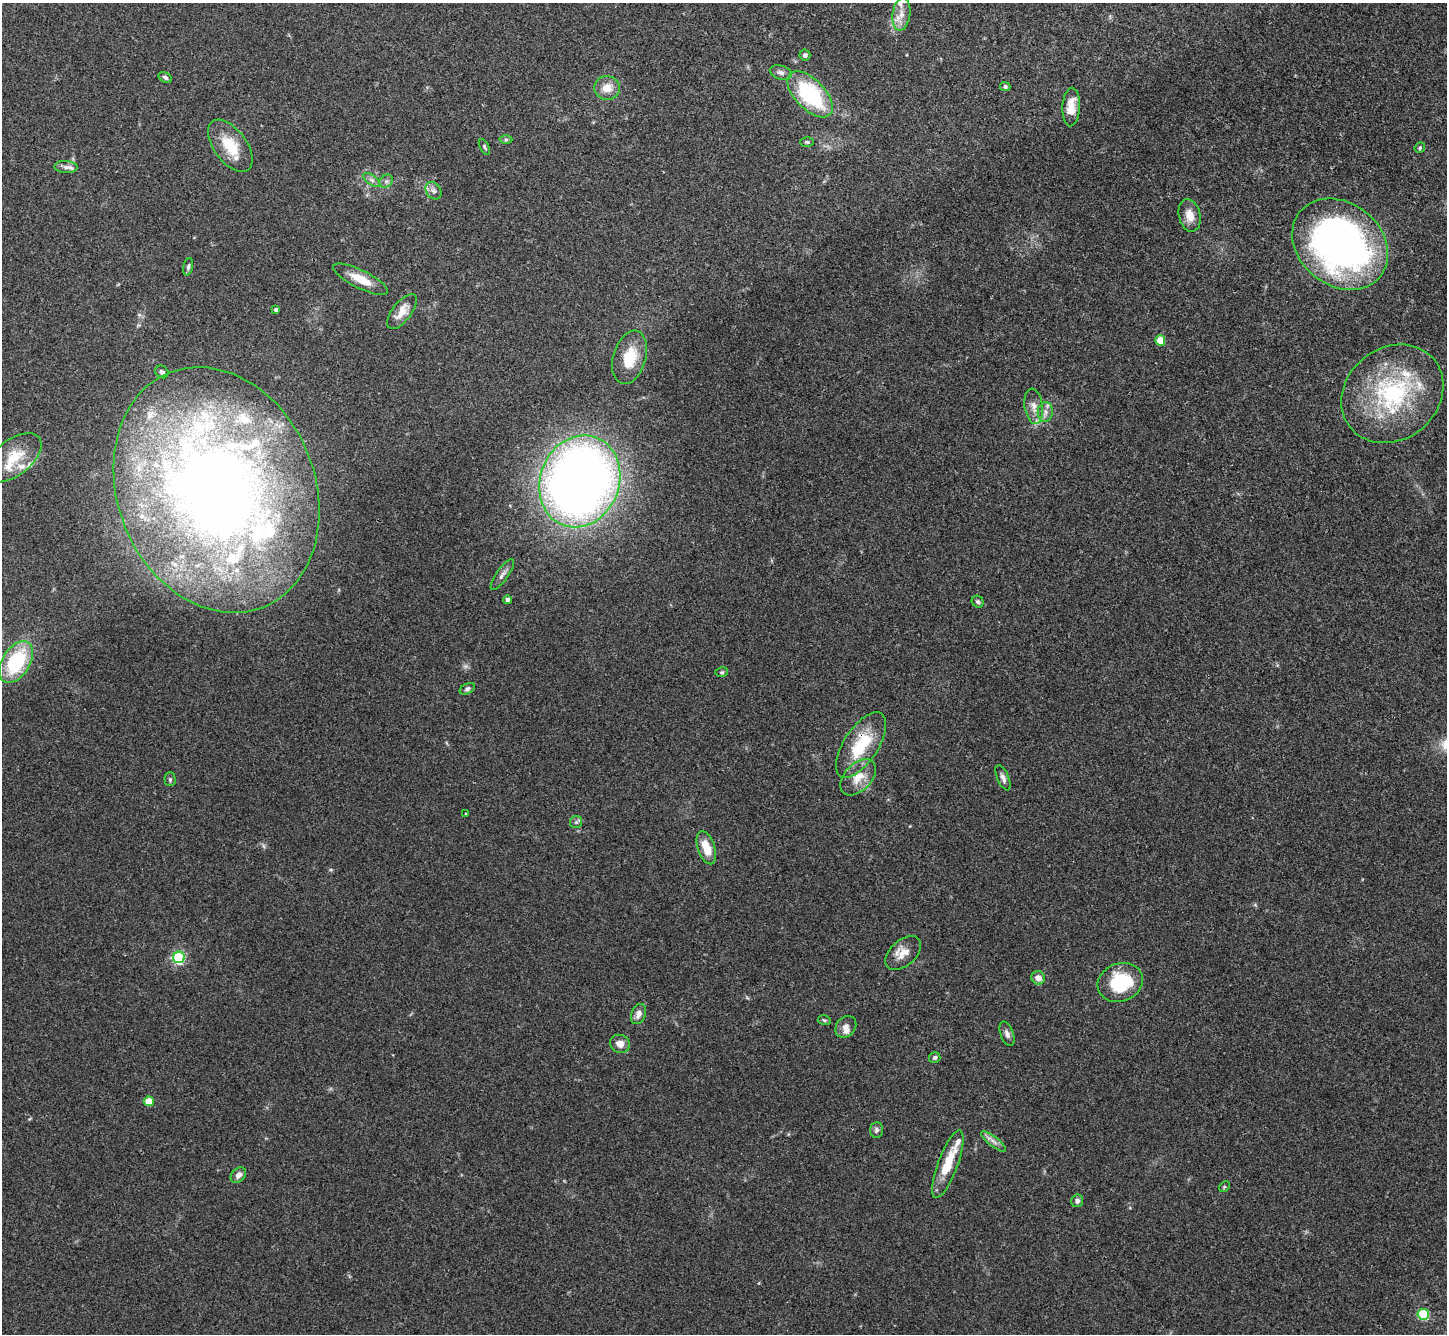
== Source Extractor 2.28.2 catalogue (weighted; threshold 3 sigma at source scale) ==
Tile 10 of 4 x 4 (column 2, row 3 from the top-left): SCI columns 1448-2892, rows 1487-2818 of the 5785 x 5776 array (HDU 1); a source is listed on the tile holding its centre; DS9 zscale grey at full resolution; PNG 1449 x 1336 px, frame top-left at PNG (2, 3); each listed source drawn as its Kron ellipse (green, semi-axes under 4 px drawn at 4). Shown black and unused: <1% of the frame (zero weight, under 3 of 4 exposures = <1% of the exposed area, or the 3 px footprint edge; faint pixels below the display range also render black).
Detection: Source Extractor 2.28.2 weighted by HDU 2 'WHT'; one run over the whole footprint, this tile lists its part. Background 0.0707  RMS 0.0055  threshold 0.0248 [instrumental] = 3 sigma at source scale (4.5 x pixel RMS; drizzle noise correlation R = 1.50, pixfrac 1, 0.05/0.05 arcsec/px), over >= 5 px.
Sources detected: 76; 1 too faint to see at this stretch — neither listed nor drawn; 12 inside a brighter listed object's ellipse — not listed separately; the other 63 listed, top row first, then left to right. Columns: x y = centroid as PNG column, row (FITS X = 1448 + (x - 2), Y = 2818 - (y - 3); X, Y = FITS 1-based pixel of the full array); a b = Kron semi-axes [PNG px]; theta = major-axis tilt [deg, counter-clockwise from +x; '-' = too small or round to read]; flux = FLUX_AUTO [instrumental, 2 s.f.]
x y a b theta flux
901 14 16 9 82 5.6
805 55 5 5 - 1.6
781 72 11 7 -15 2.4
165 77 7 4 -31 1.3
1005 87 5 4 - 1.3
607 88 13 12 - 7
810 94 29 15 -46 58
1071 107 19 9 87 8.5
506 140 6 4 0 0.89
807 142 7 4 -2 0.9
230 146 30 16 -53 17
484 147 9 4 -61 1
1420 148 5 4 - 0.82
66 167 11 6 -4 2.7
372 180 10 5 -36 1.9
386 181 7 6 - 1.5
433 191 9 7 -52 2.2
1190 215 16 10 -78 6.7
1340 244 52 41 -39 260
188 267 9 5 77 1.2
361 279 30 9 -27 10
276 310 4 4 - 1.6
402 312 21 9 52 7.1
1160 340 5 5 - 16
630 357 27 16 74 16
162 372 7 6 - 1.6
1392 394 54 46 39 77
1034 406 18 9 -82 5.4
1045 412 10 7 81 3.1
13 458 33 18 38 17
580 481 47 39 68 560
216 490 126 99 -68 630
502 575 18 6 54 2.7
507 600 4 4 - 1.8
978 602 6 5 - 1.2
16 662 23 14 59 41
722 672 6 5 - 0.86
467 689 8 5 29 1.4
861 745 38 17 57 28
858 777 21 13 46 10
1003 778 13 6 -67 2.3
170 779 7 5 -89 0.97
466 814 3 2 - 0.72
576 822 6 6 - 1.2
706 848 17 8 -71 10
903 953 21 12 42 7
179 957 6 5 - 79
1038 978 7 6 - 5
1120 982 23 19 22 31
638 1014 10 7 69 3.3
824 1020 6 5 - 0.91
846 1027 12 9 49 2.8
1007 1034 13 6 -70 2.2
620 1044 10 9 - 4.2
935 1057 6 5 - 1.4
149 1101 5 5 - 14
876 1130 8 6 86 1.6
993 1141 15 5 -38 2.7
948 1164 36 10 70 16
238 1175 9 6 45 2.7
1224 1187 6 4 46 0.71
1077 1201 6 5 - 2
1423 1314 5 5 - 30
Overlapping masked pixels (flux is a lower limit): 1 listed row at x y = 861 745